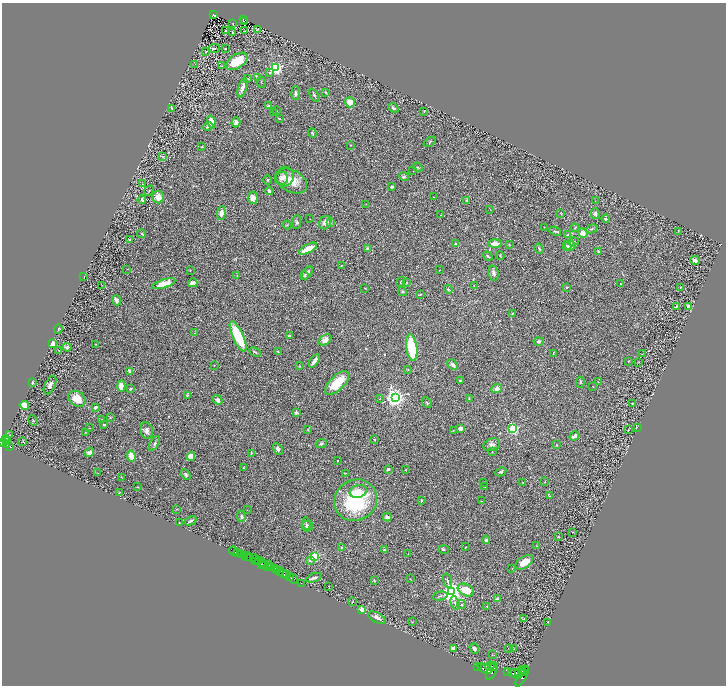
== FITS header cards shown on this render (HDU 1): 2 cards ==
NAXIS1  =                 1448
NAXIS2  =                 1367

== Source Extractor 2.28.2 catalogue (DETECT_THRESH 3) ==
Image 1448 x 1367 px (HDU 1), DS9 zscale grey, zoomed out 1/2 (1 PNG px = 2 x 2 image px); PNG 728 x 688 px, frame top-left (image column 1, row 1366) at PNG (2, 3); each listed source drawn as its Kron ellipse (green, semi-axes under 4 px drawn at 4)
Background 0.764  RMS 0.032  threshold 0.0953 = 3 sigma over >= 5 px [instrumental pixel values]
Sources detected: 326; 34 cannot appear on this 1/2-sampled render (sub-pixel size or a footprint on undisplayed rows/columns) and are neither listed nor drawn; the other 292 listed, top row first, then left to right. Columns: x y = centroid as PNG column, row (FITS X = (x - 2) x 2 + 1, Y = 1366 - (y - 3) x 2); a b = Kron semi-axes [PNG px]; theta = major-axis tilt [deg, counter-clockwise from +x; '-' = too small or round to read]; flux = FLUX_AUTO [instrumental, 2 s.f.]
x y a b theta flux
213 14 3 2 - 89
243 19 2 2 - 88
244 21 3 1 - 6
233 24 2 1 - 1.7
257 29 2 1 - 2.5
225 31 4 3 - 4.5
245 31 2 1 - 1.8
232 33 2 2 - 18
215 48 5 4 - 9.9
225 49 2 1 - 3.4
205 52 2 1 - 38
237 61 12 7 33 150
195 64 2 1 - 1.7
222 66 3 2 - 3.3
276 68 3 3 - 1500
270 72 3 2 - 4.8
257 77 3 3 - 11
248 78 3 3 - 3.6
261 82 6 2 -82 4.7
242 88 10 4 74 25
326 92 4 2 - 4.2
295 93 7 3 -88 12
314 95 7 3 -62 9.3
350 102 5 4 - 62
268 106 3 3 - 5
172 108 4 3 - 5.2
393 108 5 2 - 10
276 111 2 1 - 1.6
423 111 3 2 - 3
273 113 2 2 - 2.3
279 119 3 2 - 3
211 122 6 3 -71 87
236 122 5 4 - 24
208 126 6 4 13 9.4
312 133 5 3 - 7.6
429 142 6 2 37 5.1
350 145 2 2 - 4.8
202 147 3 2 - 3.5
163 157 3 2 - 4.3
418 167 5 2 - 5.1
413 171 2 2 - 2.7
404 176 5 3 - 11
285 177 10 9 - 44
282 178 7 6 - 24
268 180 5 2 - 4.5
291 181 17 11 -28 120
142 184 3 2 - 1.9
392 187 4 3 - 8.6
149 191 5 2 - 4.5
269 191 4 3 - 14
158 197 6 6 - 64
433 197 2 2 - 6.6
253 198 6 5 - 29
142 200 4 3 - 15
467 200 3 3 - 5.8
595 201 2 1 - 1.7
366 204 3 2 - 2.7
490 209 2 1 - 1.5
221 213 7 4 85 31
561 214 4 2 - 3.7
595 214 5 4 - 16
441 215 3 2 - 2.1
309 219 2 1 - 1.3
606 219 4 3 - 5.6
297 222 7 4 85 10
325 223 7 5 58 23
331 223 4 2 - 5.6
287 225 4 2 - 3.2
544 227 2 2 - 2
575 228 4 2 - 4.1
592 229 6 3 25 7
555 231 6 3 -21 8.2
678 231 3 2 - 3.7
583 233 5 4 - 41
142 234 4 3 - 5.7
568 235 4 3 - 6.1
129 240 2 2 - 4
573 242 6 3 12 11
495 243 7 3 3 54
455 244 4 3 - 6
509 244 3 2 - 2.7
570 245 5 5 - 26
567 246 5 4 - 17
368 248 2 2 - 61
539 248 5 3 - 7.7
308 249 10 3 27 94
599 251 4 3 - 7.4
488 256 5 2 - 6.3
500 256 4 2 - 3.6
695 261 5 3 - 17
341 265 2 1 - 2.1
127 269 2 1 - 4.7
190 270 3 2 - 2.9
439 270 2 2 - 1.7
307 273 7 4 60 20
493 273 7 5 -80 19
237 275 3 2 - 2.4
304 276 4 3 - 8.6
84 277 2 2 - 2.9
401 282 5 2 - 4.1
407 282 3 2 - 3.3
193 283 4 3 - 38
164 284 12 4 17 100
621 284 3 1 - 2.3
102 285 2 1 - 1.8
474 285 2 1 - 1.8
567 287 3 3 - 6.8
680 287 4 2 - 5.1
365 288 3 2 - 2.5
448 289 4 4 - 6.2
402 291 5 3 - 5.5
420 294 3 2 - 8
116 300 5 3 - 32
676 307 4 3 - 5.8
689 307 2 2 - 150
512 313 2 2 - 9.7
58 329 5 2 - 7
194 333 3 2 - 3.2
238 336 16 5 -65 280
289 336 4 2 - 6.9
325 340 7 4 36 29
539 341 5 4 - 13
52 343 3 3 - 54
96 344 3 3 - 4.4
67 347 4 3 - 18
412 347 13 5 -81 230
59 350 3 2 - 4
255 352 6 2 -26 6.9
278 352 3 2 - 9.4
553 353 2 1 - 2.7
642 354 2 1 - 1.9
314 361 8 3 56 28
628 361 2 1 - 2.9
639 362 3 2 - 2
214 365 3 2 - 2.7
453 365 6 4 -46 19
299 366 3 2 - 3.8
408 370 3 3 - 3.6
130 371 4 3 - 16
460 381 4 2 - 4.6
580 382 6 3 86 7.3
598 382 2 2 - 2
32 383 3 2 - 25
337 383 15 7 45 140
50 385 10 5 64 26
121 386 5 4 - 53
593 387 2 1 - 1.9
130 389 3 3 - 7.9
497 389 5 4 - 27
187 395 4 3 - 9.4
395 398 4 4 - 3100
469 398 3 2 - 3.7
77 399 9 7 -34 84
380 399 2 1 - 1.6
217 400 5 3 - 18
427 402 6 3 -46 5.9
632 403 3 2 - 2.7
24 405 4 4 - 65
96 407 3 2 - 23
296 413 4 2 - 14
110 418 3 3 - 5
102 419 2 2 - 2.2
33 420 6 3 -65 6
104 425 2 2 - 8.2
90 428 2 2 - 2.5
461 428 4 3 - 21
637 428 4 2 - 4.2
308 429 4 2 - 3.3
513 429 3 3 - 870
454 430 2 2 - 2.2
628 430 3 2 - 3
147 431 8 6 -77 24
86 432 3 2 - 3.1
9 435 2 1 - 1.5
574 436 5 3 - 24
6 439 4 3 - 750
375 439 4 2 - 4.2
6 441 3 1 - 600
23 441 2 1 - 3
3 442 3 2 - 1200
154 443 8 4 60 14
7 444 4 2 - 620
321 444 6 4 21 8.2
492 445 8 6 20 21
557 445 3 2 - 2.6
9 446 3 2 - 300
278 449 6 4 -59 16
89 452 5 3 - 30
492 452 2 2 - 2.5
251 453 4 2 - 4
131 456 5 3 - 95
191 456 4 4 - 70
337 460 2 2 - 5.6
243 468 2 2 - 2.5
388 469 3 3 - 16
406 470 2 2 - 2.1
501 472 6 3 26 9
97 473 3 2 - 2.7
346 473 3 2 - 3.8
186 474 5 4 - 12
121 477 2 1 - 1.9
483 482 2 2 - 2.3
523 482 2 2 - 2.4
545 482 2 2 - 6.6
137 487 3 2 - 2.6
485 487 3 2 - 3.3
358 491 9 6 19 46
119 492 2 1 - 2
549 496 3 2 - 3.1
356 500 22 20 34 490
422 500 3 2 - 4.5
481 501 3 2 - 3
177 509 3 3 - 2.9
247 510 2 2 - 1.9
241 516 5 3 - 10
387 517 4 3 - 18
191 521 6 3 29 14
179 522 2 1 - 20
306 523 6 3 -81 9.7
307 526 6 5 - 14
573 532 3 2 - 3.6
558 537 2 2 - 3.8
486 540 4 3 - 13
537 546 3 2 - 3.3
342 547 4 3 - 4.4
465 547 2 1 - 2.5
384 549 4 3 - 7.8
444 550 5 3 - 5.7
233 551 4 2 - 110
238 553 2 1 - 190
408 554 3 2 - 3.2
242 555 2 2 - 1200
245 556 3 2 - 86
315 556 3 3 - 560
247 557 5 2 - 120
249 558 2 2 - 99
254 558 2 1 - 460
254 560 4 2 - 270
259 560 2 1 - 460
310 560 2 2 - 19
255 561 2 1 - 690
262 562 2 2 - 370
524 562 10 5 35 76
261 564 3 1 - 520
264 564 2 2 - 320
269 564 2 1 - 770
267 567 4 4 - 570
271 568 3 1 - 680
274 568 3 2 - 940
512 568 2 2 - 2.7
276 570 2 1 - 320
278 570 3 2 - 790
280 572 4 1 - 100
284 574 3 2 - 1100
287 575 2 2 - 970
289 577 2 1 - 850
314 578 8 2 18 17
293 579 5 2 - 170
410 579 2 2 - 2.4
375 581 4 2 - 3.5
447 581 7 2 -73 8
301 583 2 1 - 25
329 586 2 2 - 2.1
466 590 9 5 -26 110
451 592 4 3 - 4900
440 596 7 2 14 7
498 599 2 2 - 70
353 601 4 2 - 3.2
455 603 7 3 -73 12
461 605 4 4 - 8.6
487 606 3 2 - 3.4
362 610 3 2 - 160
377 618 9 5 -28 25
524 619 3 2 - 4.7
412 622 3 2 - 2.4
548 622 2 1 - 2.1
474 648 6 4 -52 13
509 648 2 1 - 1.9
453 649 4 3 - 31
514 649 2 1 - 1.6
492 655 3 2 - 1.8
478 666 2 1 - 310
490 666 5 3 - 4700
492 667 2 1 - 2100
485 669 8 4 -23 15000
524 669 4 2 - 1100
492 671 9 3 63 6500
520 671 5 2 - 4300
508 672 2 1 - 290
523 672 3 2 - 3200
515 674 8 4 -21 17000
522 677 11 3 60 7800
At the frame edge (FLAGS 8, measured only in part): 1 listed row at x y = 3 442
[34 sub-pixel or undisplayed-footprint detections neither listed nor drawn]